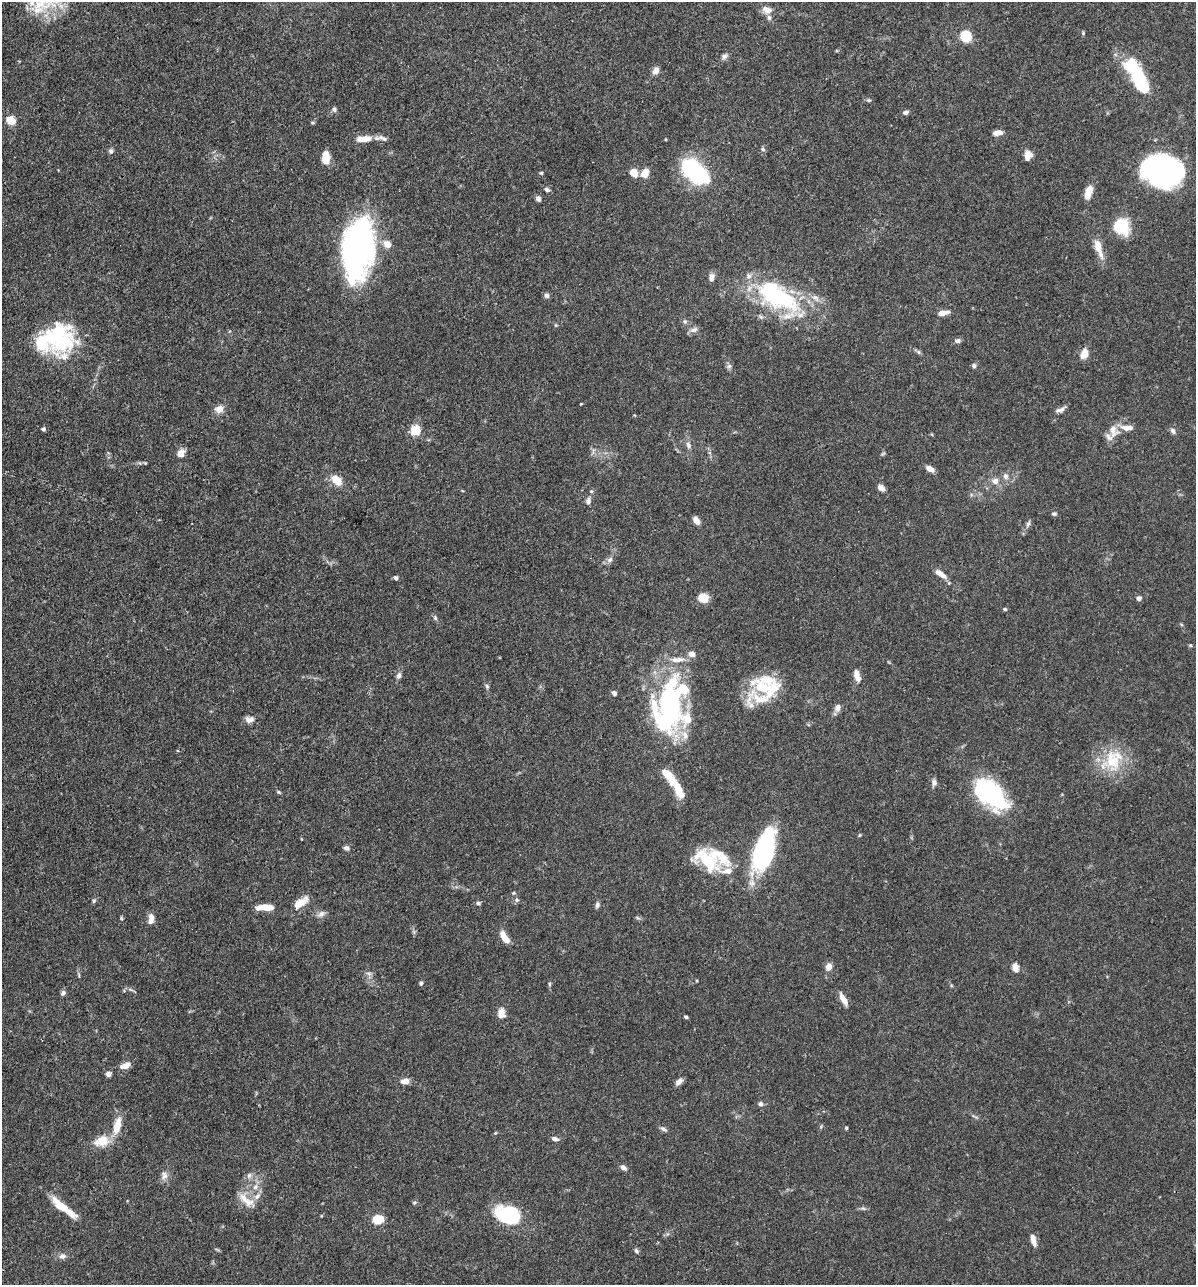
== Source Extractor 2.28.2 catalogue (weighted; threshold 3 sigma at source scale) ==
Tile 11 of 4 x 4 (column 3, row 3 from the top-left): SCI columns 2640-3833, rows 1285-2567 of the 5155 x 5135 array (HDU 1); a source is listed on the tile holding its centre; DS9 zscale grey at full resolution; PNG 1198 x 1287 px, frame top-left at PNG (2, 2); no overlay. Shown black and unused: <1% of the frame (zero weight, under 3 of 4 exposures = <1% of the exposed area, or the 3 px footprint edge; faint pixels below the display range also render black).
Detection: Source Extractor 2.28.2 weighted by HDU 2 'WHT'; one run over the whole footprint, this tile lists its part. Background 0.102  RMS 0.0038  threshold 0.0169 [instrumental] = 3 sigma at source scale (4.5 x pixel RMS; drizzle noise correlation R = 1.50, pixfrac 1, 0.05/0.05 arcsec/px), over >= 5 px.
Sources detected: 165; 10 inside a brighter object's white glare — not listed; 25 inside a brighter listed object's ellipse — not listed separately; the other 130 listed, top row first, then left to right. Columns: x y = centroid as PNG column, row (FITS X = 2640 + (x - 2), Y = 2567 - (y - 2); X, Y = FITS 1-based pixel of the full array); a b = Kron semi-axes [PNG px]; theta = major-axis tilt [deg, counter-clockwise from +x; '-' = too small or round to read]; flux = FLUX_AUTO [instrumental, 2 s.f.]
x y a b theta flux
38 6 25 15 81 11
767 10 12 9 -23 2.7
1083 33 5 5 - 0.46
966 37 6 5 - 33
724 56 9 7 40 1.2
656 71 9 7 49 2
1139 78 25 10 -65 36
869 100 6 3 17 0.5
334 109 7 5 88 0.84
905 112 7 5 16 1
11 121 5 5 - 14
997 133 10 5 9 2.4
383 138 17 5 -24 1.7
366 139 13 8 16 3.5
763 149 6 5 - 0.66
111 151 7 6 - 0.91
1028 155 11 8 76 2.7
326 157 12 7 -90 6
1162 168 30 23 3 96
695 172 33 17 -41 36
541 173 4 4 - 0.5
634 173 6 6 - 6.1
645 173 11 8 63 3.6
547 190 7 5 -33 1
1088 192 14 7 73 5
538 199 7 6 - 1.1
1121 226 13 12 - 20
359 244 59 30 84 110
1098 246 23 9 -75 5
711 277 9 6 80 2.1
547 296 7 6 - 1.1
779 297 53 29 -20 46
943 313 11 5 9 3.2
685 321 7 5 -69 0.81
556 325 5 4 - 0.42
694 330 12 7 20 1.5
54 335 44 24 45 27
958 341 8 6 13 1.1
918 352 6 4 -88 0.59
1084 354 8 6 57 5.6
729 366 7 6 - 0.97
974 366 6 6 - 0.82
219 409 9 8 - 3.1
1060 410 12 6 14 1.5
1127 428 17 7 -2 3.4
43 429 4 4 - 0.78
415 430 5 5 - 21
1113 430 18 12 -77 4.1
1173 431 9 6 -58 1.1
688 445 10 6 -70 1.5
181 453 11 9 60 2.4
883 453 6 4 20 0.47
930 469 10 6 -28 2.3
1006 476 8 7 - 1.6
337 480 11 8 -42 6.3
995 481 9 9 - 2.2
881 488 9 6 -36 1.9
588 501 9 6 78 1.5
1054 514 7 5 0 0.68
696 520 8 5 -55 2.9
1028 524 9 5 65 1
610 560 9 6 41 1.5
941 574 14 6 -36 3.3
396 578 4 4 - 1.2
703 598 11 9 -9 5.4
1139 598 6 5 - 1.2
1005 609 5 4 - 0.53
435 618 6 5 - 0.66
692 654 7 6 - 2.6
857 673 11 8 83 2
399 676 8 6 69 1.2
487 686 6 5 - 0.74
762 687 17 12 -1 16
614 693 6 5 - 1.1
670 707 61 31 -85 59
838 708 8 7 - 2.1
250 719 13 8 2 2.1
1113 759 35 25 77 16
668 776 21 8 -51 9
934 783 9 7 -77 1.4
279 792 6 4 -22 0.51
992 793 41 22 -51 42
860 835 5 3 - 0.37
346 848 8 6 -27 1.1
763 852 33 18 73 57
707 860 31 19 -37 21
513 893 6 4 12 0.43
517 900 6 5 - 0.74
94 901 6 5 - 0.63
300 903 21 9 37 5
478 903 6 4 1 0.74
597 905 7 6 - 1
266 907 17 5 1 7.5
321 914 11 7 37 1.6
121 918 6 4 -82 0.45
151 919 14 7 82 2.5
505 938 14 6 -59 5.2
829 967 8 6 73 2.8
1015 968 9 7 -77 2.7
369 973 9 4 -9 0.91
79 975 6 3 -72 0.46
421 983 6 4 80 0.66
549 984 6 4 90 0.51
131 990 7 4 -19 0.7
63 993 7 6 - 0.93
843 999 14 5 -60 3.5
501 1013 13 9 88 3.1
686 1017 5 3 - 0.67
126 1065 12 6 22 3.2
108 1074 6 5 - 1.6
405 1081 9 6 4 2.7
679 1082 10 6 40 1.8
761 1104 6 6 - 1.1
117 1126 25 9 76 6.3
846 1128 4 4 - 0.53
664 1129 10 5 -28 1.1
555 1139 8 6 -17 1.5
101 1141 22 14 16 6.6
623 1168 8 5 -39 1.4
249 1175 9 6 50 1.3
164 1176 12 9 74 2.1
255 1187 9 7 35 2
247 1202 20 11 -19 4.6
414 1203 5 4 - 0.51
61 1206 29 9 -41 7.4
511 1216 26 17 -58 22
378 1219 12 10 8 6.4
1033 1240 13 6 -75 2.8
636 1251 7 4 -51 0.71
62 1256 9 7 20 1.6
Isophote crosses this tile's border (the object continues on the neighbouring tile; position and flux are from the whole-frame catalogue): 1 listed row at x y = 38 6